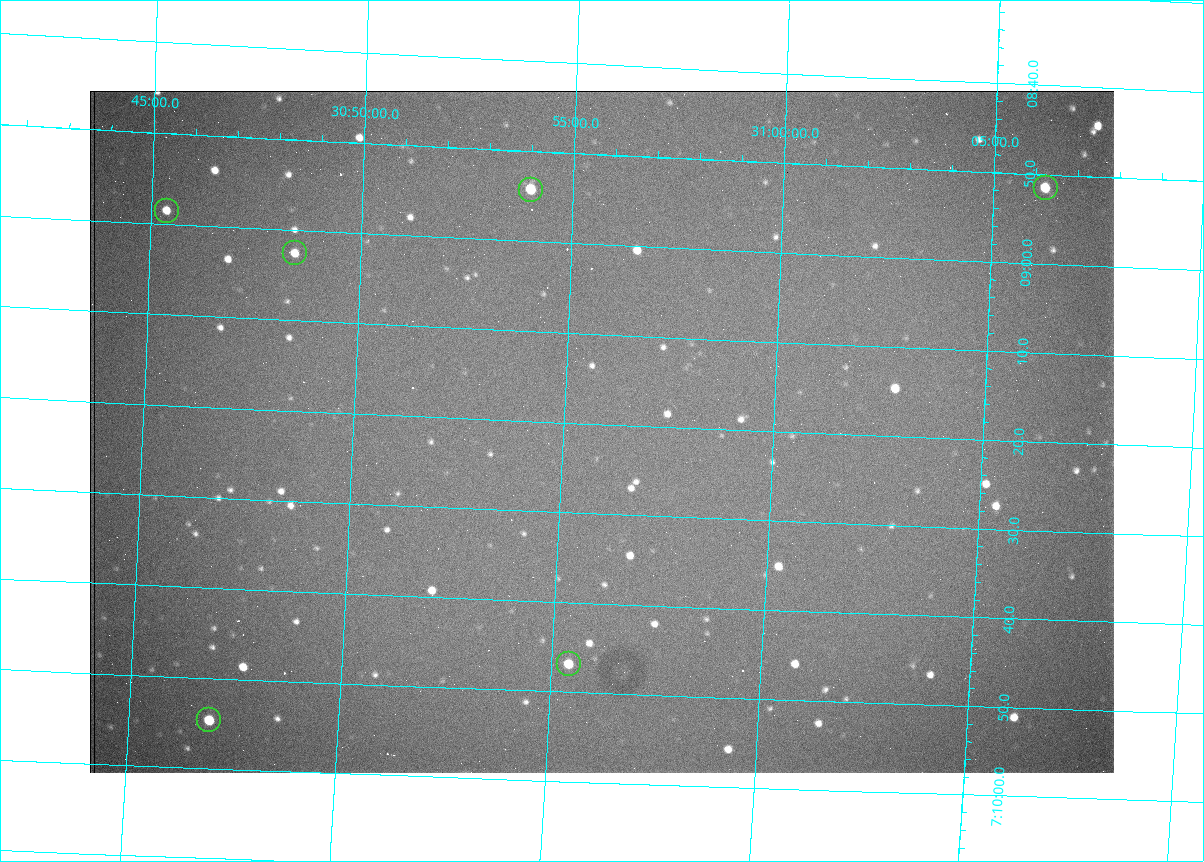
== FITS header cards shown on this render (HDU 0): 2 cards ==
NAXIS1  =                 1024 /fastest changing axis
NAXIS2  =                  682 /next to fastest changing axis

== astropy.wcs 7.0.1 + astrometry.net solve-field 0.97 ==
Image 1024 x 682 px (HDU 0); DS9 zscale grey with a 90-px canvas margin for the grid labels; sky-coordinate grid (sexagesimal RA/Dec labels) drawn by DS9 from the SOLVED WCS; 6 Tycho-2 reference stars matched to detected sources circled (green)
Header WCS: RA---TAN/DEC--TAN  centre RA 07:09:21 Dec +30:56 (107.34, +30.93 deg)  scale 1.43 arcsec/px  FOV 24.4' x 16.3'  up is -93 deg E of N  parity flipped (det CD > 0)
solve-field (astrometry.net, Tycho-2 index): VERIFIED the header's WCS against the Tycho-2 star catalogue (6 matches, 0 conflicts) and refined it, rather than solving blind
Solved WCS: RA---TAN-SIP/DEC--TAN-SIP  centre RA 07:09:21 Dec +30:56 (107.34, +30.93 deg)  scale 1.43 arcsec/px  FOV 24.4' x 16.3'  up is -93 deg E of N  parity flipped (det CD > 0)
The solver's refit moves the header's centre by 3.2 arcsec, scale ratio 0.9997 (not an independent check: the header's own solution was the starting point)
Tycho-2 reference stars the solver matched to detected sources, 6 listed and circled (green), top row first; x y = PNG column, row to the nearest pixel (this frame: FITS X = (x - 90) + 1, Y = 682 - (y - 91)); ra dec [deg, ICRS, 3 dp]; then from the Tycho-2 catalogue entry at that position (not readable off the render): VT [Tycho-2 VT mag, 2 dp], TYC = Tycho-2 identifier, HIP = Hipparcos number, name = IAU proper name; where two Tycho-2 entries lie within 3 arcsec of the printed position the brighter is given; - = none
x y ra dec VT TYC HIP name
1046 188 107.215 +31.104 11.64 2438-821-1 - -
531 190 107.226 +30.900 10.76 2438-883-1 - -
167 211 107.244 +30.756 12.13 2438-718-1 - -
295 253 107.261 +30.807 12.26 2438-856-1 - -
569 664 107.445 +30.924 11.38 2438-1056-1 - -
209 720 107.478 +30.782 11.68 2438-545-1 - -